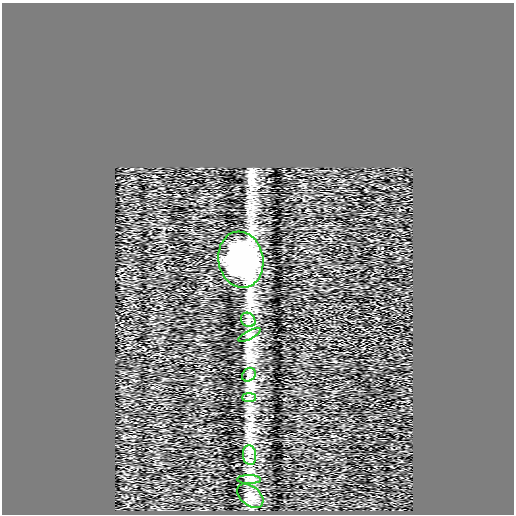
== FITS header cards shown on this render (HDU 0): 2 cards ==
NAXIS1  =                  512
NAXIS2  =                  512

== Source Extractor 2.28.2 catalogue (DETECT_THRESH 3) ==
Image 512 x 512 px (HDU 0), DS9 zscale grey, 1 PNG px = 1 image px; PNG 516 x 516 px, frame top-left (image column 1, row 512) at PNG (2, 3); each listed source drawn as its Kron ellipse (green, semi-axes under 4 px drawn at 4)
Background 0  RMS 0.32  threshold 0.958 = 3 sigma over >= 5 px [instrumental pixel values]
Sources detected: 8; all 8 listed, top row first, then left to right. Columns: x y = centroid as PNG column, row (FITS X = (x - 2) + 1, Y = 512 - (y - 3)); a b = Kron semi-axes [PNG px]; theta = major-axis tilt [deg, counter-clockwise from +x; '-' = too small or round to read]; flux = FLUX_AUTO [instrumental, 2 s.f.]
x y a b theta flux
241 260 28 22 -78 5100
248 320 8 6 -44 83
249 335 12 4 27 61
249 375 7 6 - 66
249 398 7 4 0 52
249 455 10 6 -84 120
249 479 12 4 0 67
250 496 15 9 -40 170